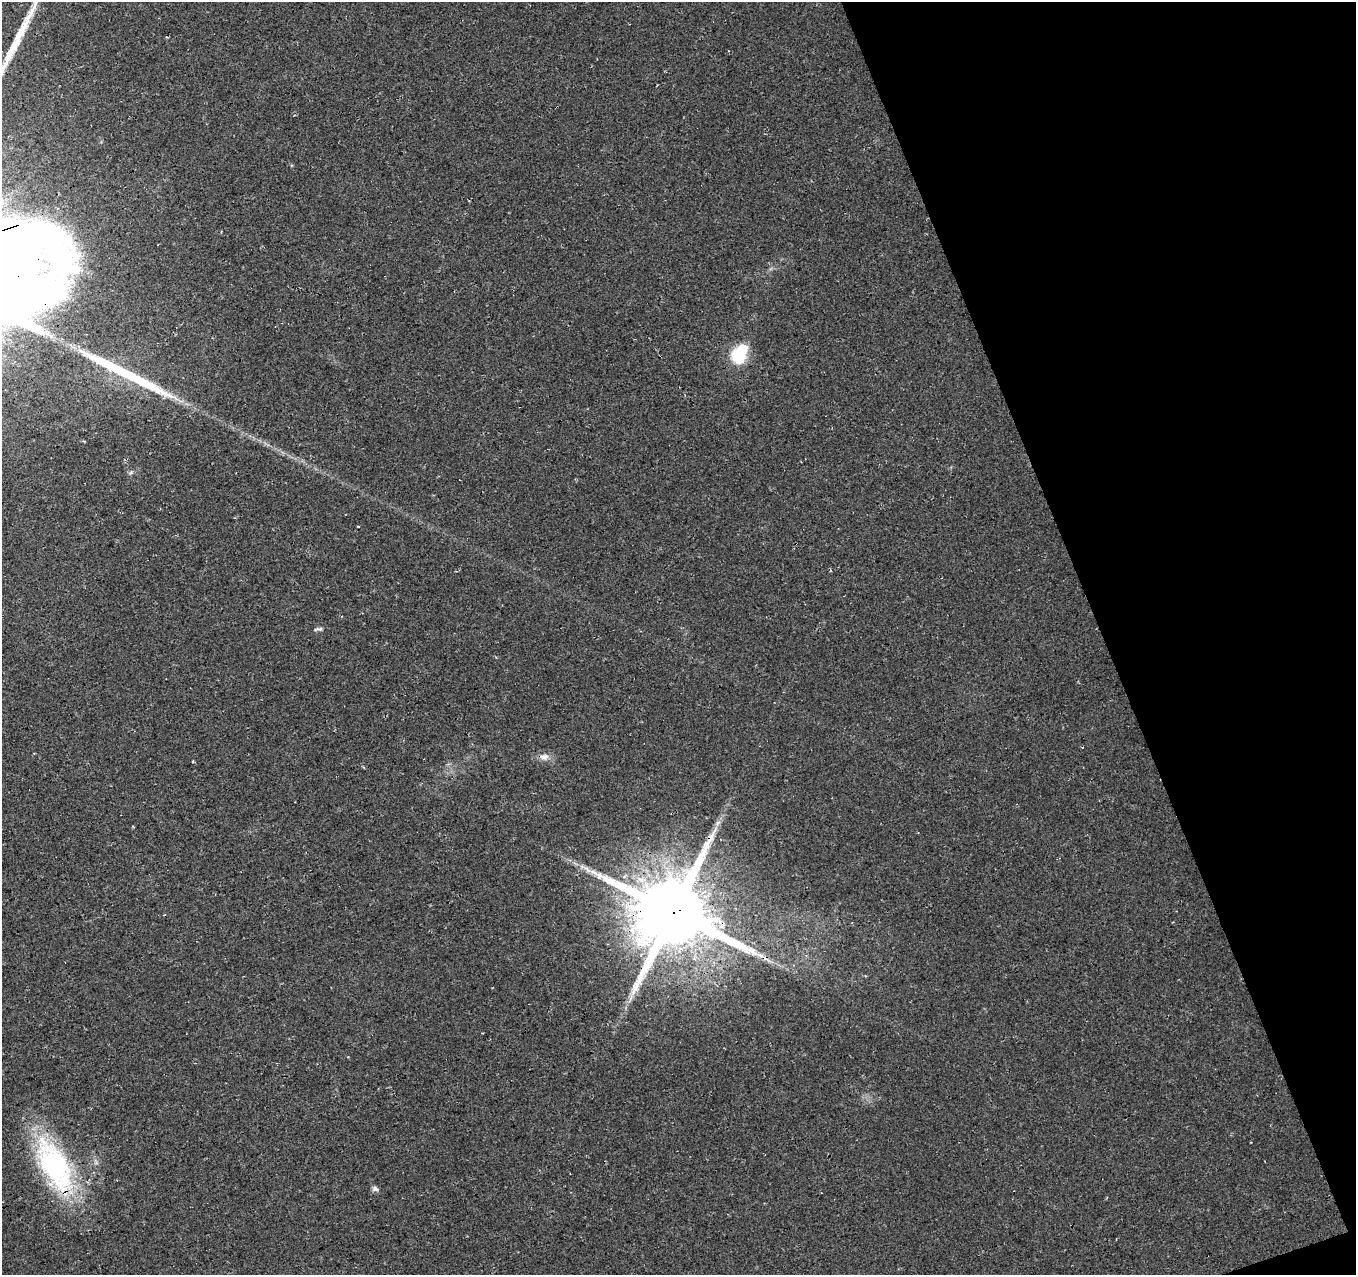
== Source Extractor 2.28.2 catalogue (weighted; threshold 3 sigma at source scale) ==
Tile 12 of 4 x 4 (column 4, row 3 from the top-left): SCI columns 4117-5470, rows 1364-2636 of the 5527 x 5327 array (HDU 1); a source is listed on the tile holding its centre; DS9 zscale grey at full resolution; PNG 1358 x 1277 px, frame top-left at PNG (2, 2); no overlay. Shown black and unused: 19% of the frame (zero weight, under 3 of 4 exposures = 5% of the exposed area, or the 3 px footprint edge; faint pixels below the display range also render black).
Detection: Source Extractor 2.28.2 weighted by HDU 2 'WHT'; one run over the whole footprint, this tile lists its part. Background 0.0289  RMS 0.0074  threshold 0.0334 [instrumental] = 3 sigma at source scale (4.5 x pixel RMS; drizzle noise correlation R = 1.50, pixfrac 1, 0.0396/0.0396 arcsec/px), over >= 5 px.
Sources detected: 13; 1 inside a brighter object's white glare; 2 cosmic-ray / hot-pixel residue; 2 long thin detections or spike segments (spike, bleed or trail) — not listed; the other 8 listed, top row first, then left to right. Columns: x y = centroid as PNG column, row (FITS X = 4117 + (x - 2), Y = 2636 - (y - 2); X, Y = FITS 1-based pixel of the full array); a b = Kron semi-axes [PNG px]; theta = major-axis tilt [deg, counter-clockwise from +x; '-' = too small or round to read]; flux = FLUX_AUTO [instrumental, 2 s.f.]
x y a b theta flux
742 349 7 6 - 39
131 472 7 4 20 1.2
318 629 13 5 5 2
544 757 12 9 1 5
673 913 25 22 -17 8300
630 999 7 4 71 2.2
54 1166 66 30 -63 130
375 1189 8 7 - 2.3
Overlapping masked pixels (flux is a lower limit): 2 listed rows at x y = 673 913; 54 1166